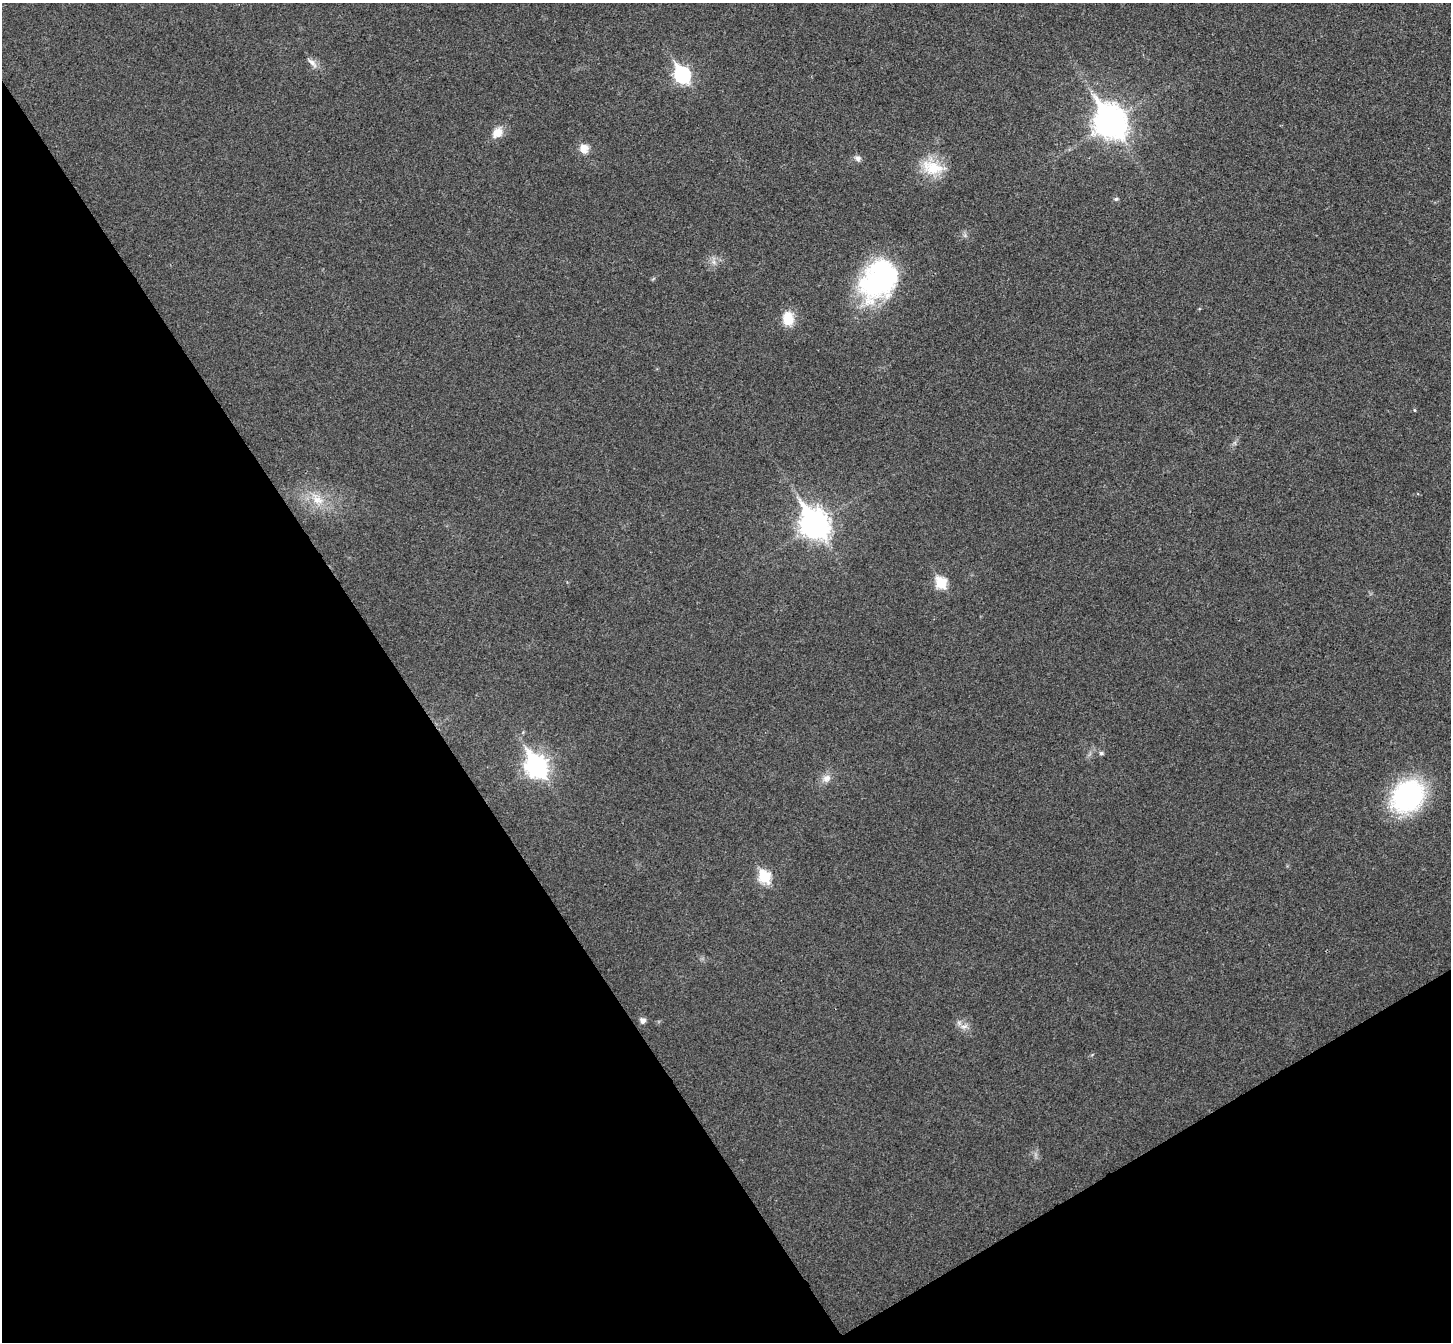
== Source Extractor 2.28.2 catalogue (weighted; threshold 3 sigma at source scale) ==
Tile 14 of 4 x 4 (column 2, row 4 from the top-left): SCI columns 1499-2947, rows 192-1531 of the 5898 x 5875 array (HDU 1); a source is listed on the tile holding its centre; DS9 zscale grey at full resolution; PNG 1453 x 1344 px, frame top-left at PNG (2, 3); no overlay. Shown black and unused: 33% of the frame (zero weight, under 3 of 4 exposures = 6% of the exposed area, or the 3 px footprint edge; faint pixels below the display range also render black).
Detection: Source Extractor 2.28.2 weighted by HDU 2 'WHT'; one run over the whole footprint, this tile lists its part. Background 0.0533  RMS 0.0066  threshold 0.0295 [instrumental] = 3 sigma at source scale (4.5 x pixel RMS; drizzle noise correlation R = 1.50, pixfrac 1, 0.05/0.05 arcsec/px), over >= 5 px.
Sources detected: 22; all 22 listed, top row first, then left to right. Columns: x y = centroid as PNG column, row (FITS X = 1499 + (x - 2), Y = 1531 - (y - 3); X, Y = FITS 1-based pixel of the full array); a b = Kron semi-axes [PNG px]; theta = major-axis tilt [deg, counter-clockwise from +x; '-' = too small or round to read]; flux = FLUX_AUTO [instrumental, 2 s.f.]
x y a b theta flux
312 63 17 6 -43 3.7
682 75 8 7 - 140
1110 122 13 10 -59 940
497 133 14 11 42 7.9
584 148 12 11 - 6.3
858 158 8 7 - 2.6
932 168 30 18 -14 20
1116 199 6 5 - 1.1
714 262 7 4 -71 1.9
878 280 49 36 53 100
788 318 15 12 -87 14
1414 410 4 4 - 0.7
318 500 17 12 -17 11
814 524 12 9 -58 780
941 583 7 6 - 45
1101 753 5 5 - 1.4
536 766 10 8 -59 370
826 778 12 10 28 4.9
1408 796 29 24 41 110
764 877 7 6 - 54
643 1020 6 6 - 2.9
964 1026 12 6 19 3.3